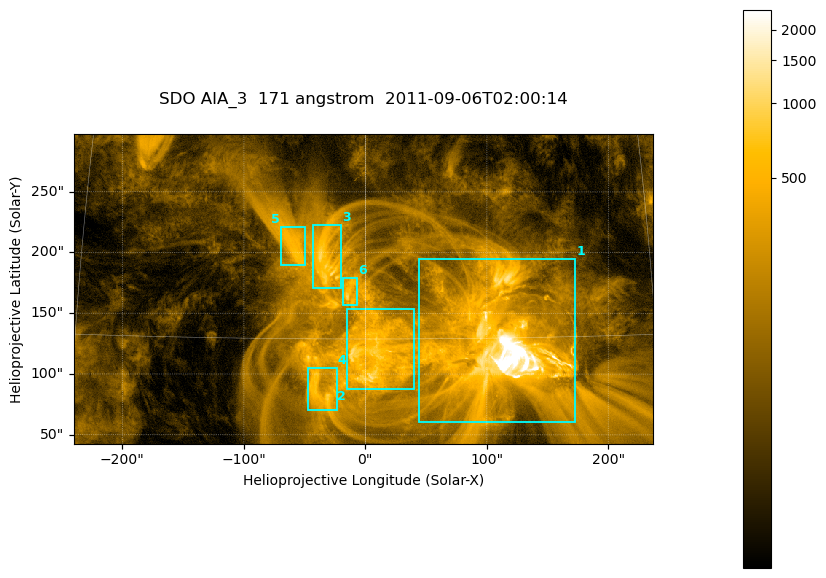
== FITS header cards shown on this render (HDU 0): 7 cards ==
TELESCOP= 'SDO     '           /
INSTRUME= 'AIA_3   '           /
WAVELNTH=                  171 /
WAVEUNIT= 'angstrom'           /
DATE-OBS= '2011-09-06T02:00:14.47' /
CTYPE1  = 'HPLN-TAN'           /
CTYPE2  = 'HPLT-TAN'           /

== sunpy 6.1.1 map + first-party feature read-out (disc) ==
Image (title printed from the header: SDO AIA_3  171 angstrom  2011-09-06T02:00:14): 795 x 425 px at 0.599 arcsec/px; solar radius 952 arcsec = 1588 px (partial field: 4.3% of the solar disc is inside the frame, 100% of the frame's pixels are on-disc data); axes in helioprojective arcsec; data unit not stated in the header (colour bar unlabelled)
Pointing: header CRPIX1/2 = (2050.96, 2049.84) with CRVAL1/2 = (0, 0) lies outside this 795 x 425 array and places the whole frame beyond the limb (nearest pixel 1.29 R_sun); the SolarSoft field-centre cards XCEN/YCEN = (-1.778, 170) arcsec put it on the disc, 1611 arcsec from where CRPIX/CRVAL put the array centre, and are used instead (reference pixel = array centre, CRVAL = XCEN/YCEN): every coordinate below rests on XCEN/YCEN
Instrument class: DISC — disc imager (sunpy class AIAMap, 171 A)
Bright regions (active regions / flare kernels): reference = the on-disc median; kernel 7 px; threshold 5 sigma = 334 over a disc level ~73.2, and >= 1.15x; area >= 337 px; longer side >= 5 px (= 3 arcsec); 6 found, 6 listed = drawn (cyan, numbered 1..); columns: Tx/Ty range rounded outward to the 2 arcsec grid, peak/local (2 s.f.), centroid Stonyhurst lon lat
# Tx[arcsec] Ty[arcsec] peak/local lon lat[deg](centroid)
1 44..174 60..196 121 +7 +15
2 -16..40 86..154 15 +0 +14
3 -44..-20 170..224 12 -2 +19
4 -48..-22 70..106 10 -2 +12
5 -70..-50 188..222 8.6 -4 +20
6 -18..-6 156..180 10 -1 +17